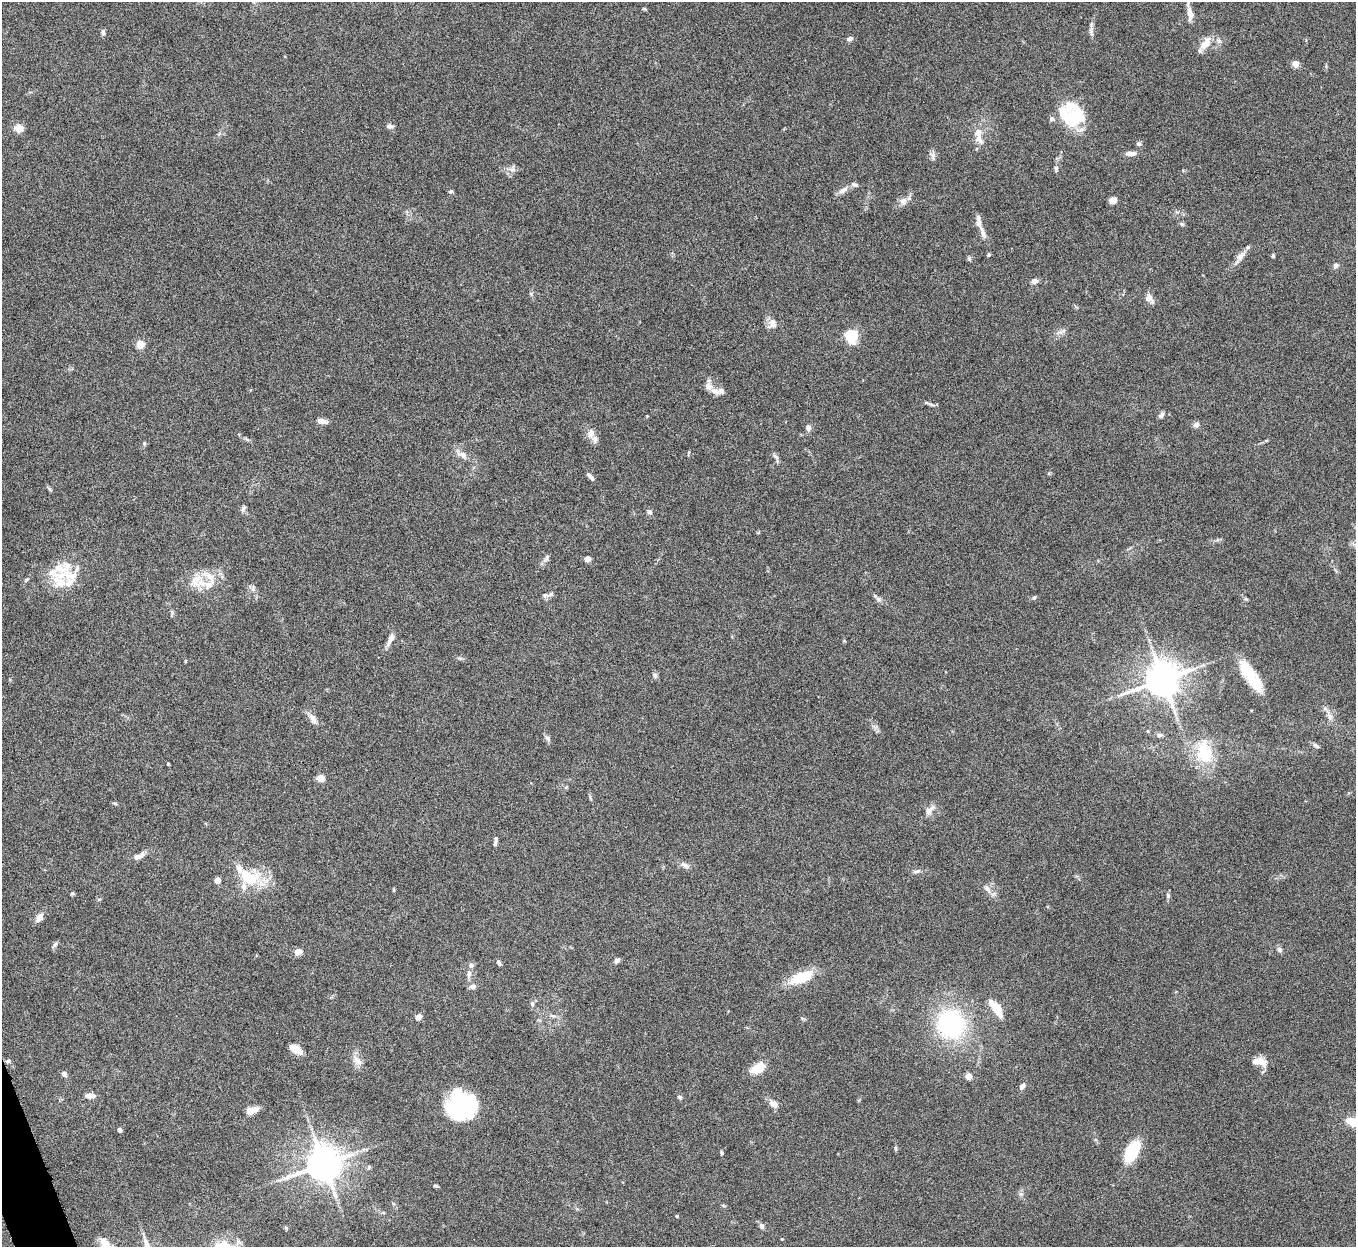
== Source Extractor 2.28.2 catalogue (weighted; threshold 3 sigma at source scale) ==
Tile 7 of 4 x 4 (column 3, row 2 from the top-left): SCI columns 2712-4065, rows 2641-3885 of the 5424 x 5404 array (HDU 1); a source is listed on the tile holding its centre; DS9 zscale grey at full resolution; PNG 1358 x 1249 px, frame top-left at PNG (2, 2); no overlay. Shown black and unused: <1% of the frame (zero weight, under 5 of 10 exposures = <1% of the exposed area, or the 3 px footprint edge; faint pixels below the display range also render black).
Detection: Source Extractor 2.28.2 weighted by HDU 2 'WHT'; one run over the whole footprint, this tile lists its part. Background 0.161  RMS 0.0059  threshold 0.0241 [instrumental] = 3 sigma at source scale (4.09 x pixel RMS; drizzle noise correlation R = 1.36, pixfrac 0.8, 0.05/0.05 arcsec/px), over >= 5 px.
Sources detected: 153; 4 inside a brighter object's white glare — not listed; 20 inside a brighter listed object's ellipse — not listed separately; the other 129 listed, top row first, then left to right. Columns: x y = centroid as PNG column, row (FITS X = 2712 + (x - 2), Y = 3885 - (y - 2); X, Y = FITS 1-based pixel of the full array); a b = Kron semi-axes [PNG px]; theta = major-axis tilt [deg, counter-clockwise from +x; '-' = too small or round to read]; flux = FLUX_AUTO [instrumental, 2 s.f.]
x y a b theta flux
254 2 6 4 -71 0.77
644 9 5 4 - 0.6
1190 14 15 7 -83 4.4
1091 31 14 5 -85 2.1
103 32 8 5 -90 1.2
850 39 9 5 23 1.5
1205 44 23 9 52 6.2
1295 64 4 4 - 11
1073 117 29 21 24 25
390 126 8 6 0 1.6
18 128 5 5 - 19
979 139 19 9 -59 4.9
1139 144 7 6 - 1.1
1131 153 12 5 2 3.2
932 156 14 5 -68 1.9
512 169 10 9 - 2.6
1056 169 8 5 87 1.3
843 190 15 7 29 3
450 191 6 5 - 0.86
1113 200 8 6 15 2.7
903 201 12 10 54 3.3
1182 224 8 5 -26 0.94
983 232 25 6 -70 4.1
1241 256 16 9 48 4.2
1273 256 4 3 - 0.84
969 258 6 5 - 0.98
1336 265 7 6 - 1.5
1034 281 6 5 - 2.8
531 294 5 5 - 0.86
1149 298 11 10 - 3.1
773 324 12 9 -82 3.7
1060 332 10 6 17 2.1
851 336 6 5 - 83
140 344 5 5 - 19
715 391 13 9 -18 3.6
931 404 13 3 -20 1.3
1161 415 8 5 62 1.6
322 421 12 6 -10 3
1196 425 8 7 - 1.9
808 428 8 6 83 2
591 433 14 9 86 3.8
247 439 9 3 -34 1.1
144 443 6 5 - 0.74
688 453 7 3 76 0.53
462 455 15 8 -31 4
776 457 10 4 -40 1.3
590 476 13 5 -49 1.9
49 489 8 3 -45 0.77
243 508 9 6 69 1.4
650 512 7 6 - 1.2
546 558 12 5 63 1.7
588 559 4 4 - 6.6
70 578 30 20 84 14
26 580 5 4 - 0.78
196 580 24 14 63 9
253 588 10 4 86 1.2
545 595 8 6 26 1.6
1034 597 6 5 - 0.78
878 599 13 6 -45 1.9
1246 599 7 4 -43 0.77
172 612 7 4 -47 0.97
390 639 20 6 65 3.4
185 661 5 3 - 0.47
1246 668 21 16 -58 11
655 675 8 6 -86 1.3
1163 679 10 9 - 1400
1330 716 14 7 -66 3.2
313 719 16 7 -62 3.3
1159 735 8 5 26 1.2
547 738 10 5 -49 1.5
1316 746 10 5 -30 1.3
1204 752 35 21 -79 21
168 764 4 3 - 0.51
320 778 5 5 - 11
566 787 5 5 - 0.64
590 798 10 3 -79 0.83
115 804 6 4 -3 0.7
930 810 16 8 50 3.6
495 844 7 4 77 1
139 856 17 7 26 3.5
685 865 14 6 -30 2.4
917 871 12 5 13 1.6
249 877 28 21 -8 23
217 880 4 4 - 6.5
987 888 12 6 -44 2.5
394 890 5 3 - 0.55
72 893 5 5 - 0.74
1168 895 7 5 -70 1
39 917 12 7 56 3.7
55 944 9 4 54 1.1
1280 950 7 6 - 1.5
298 952 7 6 - 4.4
617 961 7 5 33 1.7
499 963 7 4 -52 1.1
469 974 10 6 -89 2.3
801 977 21 10 21 20
473 987 8 6 -4 2
532 1004 7 5 -86 1.5
996 1008 19 7 -52 13
419 1017 7 6 - 2.7
951 1024 24 22 -71 80
296 1049 16 9 -30 4.9
7 1061 6 5 - 0.93
357 1061 15 9 -42 3.8
1260 1062 19 9 -12 5.7
758 1068 18 10 28 8.4
64 1074 7 5 -53 1.6
968 1076 7 6 - 2.9
1022 1086 8 6 54 2
90 1096 11 6 -2 3.5
680 1097 6 5 - 1.2
774 1104 11 7 -22 3.4
461 1107 40 13 -74 22
251 1111 8 5 19 11
1353 1122 12 7 -29 11
119 1130 4 4 - 2.1
896 1149 8 4 -90 0.72
1132 1151 22 10 60 32
721 1153 5 4 - 0.71
323 1164 10 9 - 1400
369 1167 7 4 47 0.76
435 1186 7 4 -8 0.69
1021 1194 7 6 - 1.3
723 1205 6 3 -20 0.65
677 1216 4 3 - 0.72
761 1226 8 6 -64 1.6
286 1228 6 4 -46 0.62
782 1239 3 3 - 0.37
105 1244 18 8 -44 5.5
Isophote crosses this tile's border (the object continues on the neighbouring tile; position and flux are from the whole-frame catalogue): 3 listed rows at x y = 254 2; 1353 1122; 105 1244
Unlisted compact peaks at least as high as the median listed source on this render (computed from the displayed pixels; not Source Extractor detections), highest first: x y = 99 899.